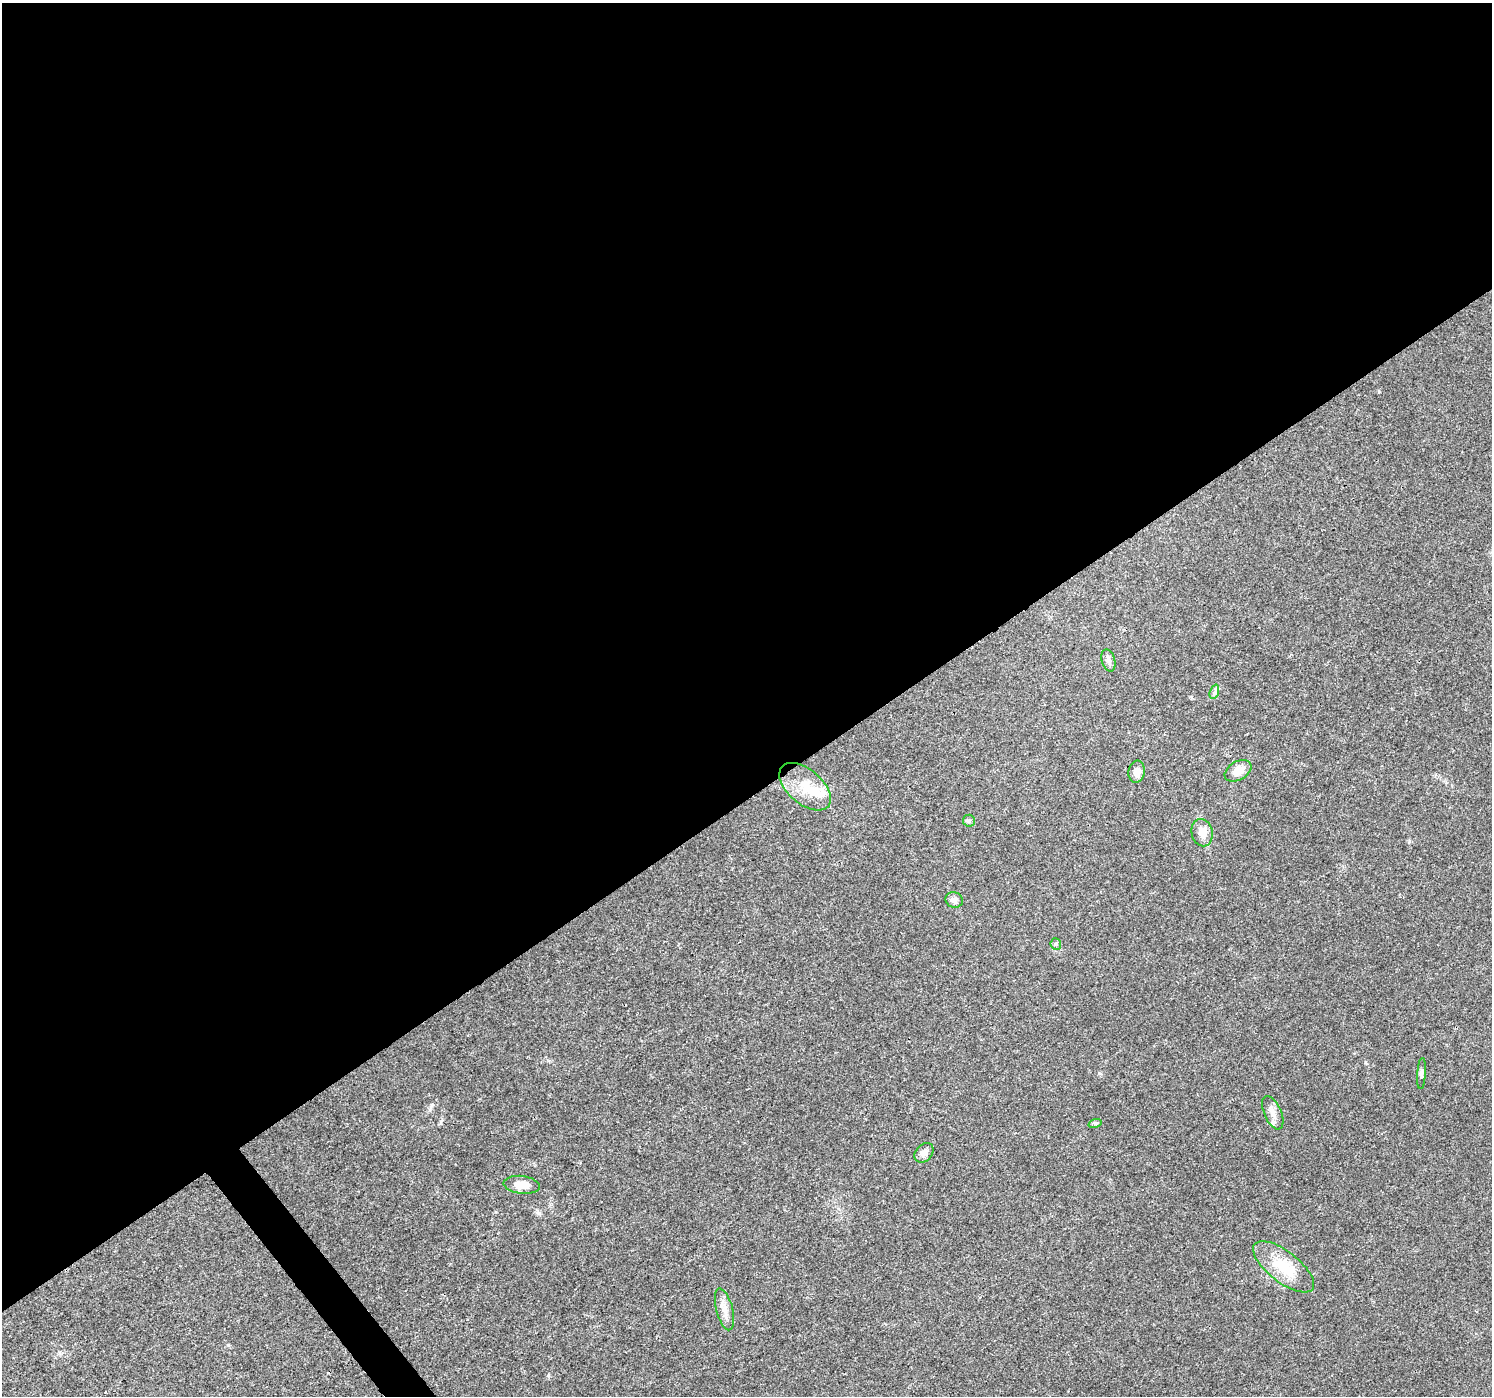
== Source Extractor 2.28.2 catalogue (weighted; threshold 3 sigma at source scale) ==
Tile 2 of 4 x 4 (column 2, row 1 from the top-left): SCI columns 1500-2989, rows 4316-5709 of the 5974 x 5910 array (HDU 1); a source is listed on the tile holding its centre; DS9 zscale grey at full resolution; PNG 1494 x 1398 px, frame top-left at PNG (2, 3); each listed source drawn as its Kron ellipse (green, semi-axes under 4 px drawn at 4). Shown black and unused: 58% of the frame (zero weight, under 3 of 4 exposures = <1% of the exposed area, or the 3 px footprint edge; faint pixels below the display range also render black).
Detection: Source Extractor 2.28.2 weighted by HDU 2 'WHT'; one run over the whole footprint, this tile lists its part. Background 0.0123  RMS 0.0028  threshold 0.0126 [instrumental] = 3 sigma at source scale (4.5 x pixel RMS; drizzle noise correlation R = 1.50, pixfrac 1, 0.0396/0.0396 arcsec/px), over >= 5 px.
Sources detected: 18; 1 inside a brighter object's white glare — neither listed nor drawn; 1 inside a brighter listed object's ellipse — not listed separately; the other 16 listed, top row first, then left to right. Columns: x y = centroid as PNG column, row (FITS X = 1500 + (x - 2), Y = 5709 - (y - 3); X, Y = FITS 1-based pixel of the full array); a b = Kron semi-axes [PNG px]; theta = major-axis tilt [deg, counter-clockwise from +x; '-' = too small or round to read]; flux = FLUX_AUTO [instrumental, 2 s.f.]
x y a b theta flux
1108 660 11 6 -73 1
1214 692 7 4 70 0.59
1238 771 14 9 31 3.1
1137 772 11 8 82 2.2
805 787 30 17 -40 7.4
969 821 6 6 - 0.66
1202 833 14 10 -77 2.8
954 900 9 7 -22 1.2
1056 944 6 5 - 0.51
1421 1073 15 4 86 0.72
1273 1113 18 8 -66 2.2
1095 1123 7 4 17 0.43
924 1153 11 8 47 1.6
522 1185 18 9 -6 3.8
1284 1267 36 15 -38 9.4
724 1309 21 8 -76 2.5
Unlisted compact peaks at least as high as the median listed source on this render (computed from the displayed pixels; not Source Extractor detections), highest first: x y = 432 1105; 228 1345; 548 1375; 1379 391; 1409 841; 539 1213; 1099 1073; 1365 1062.